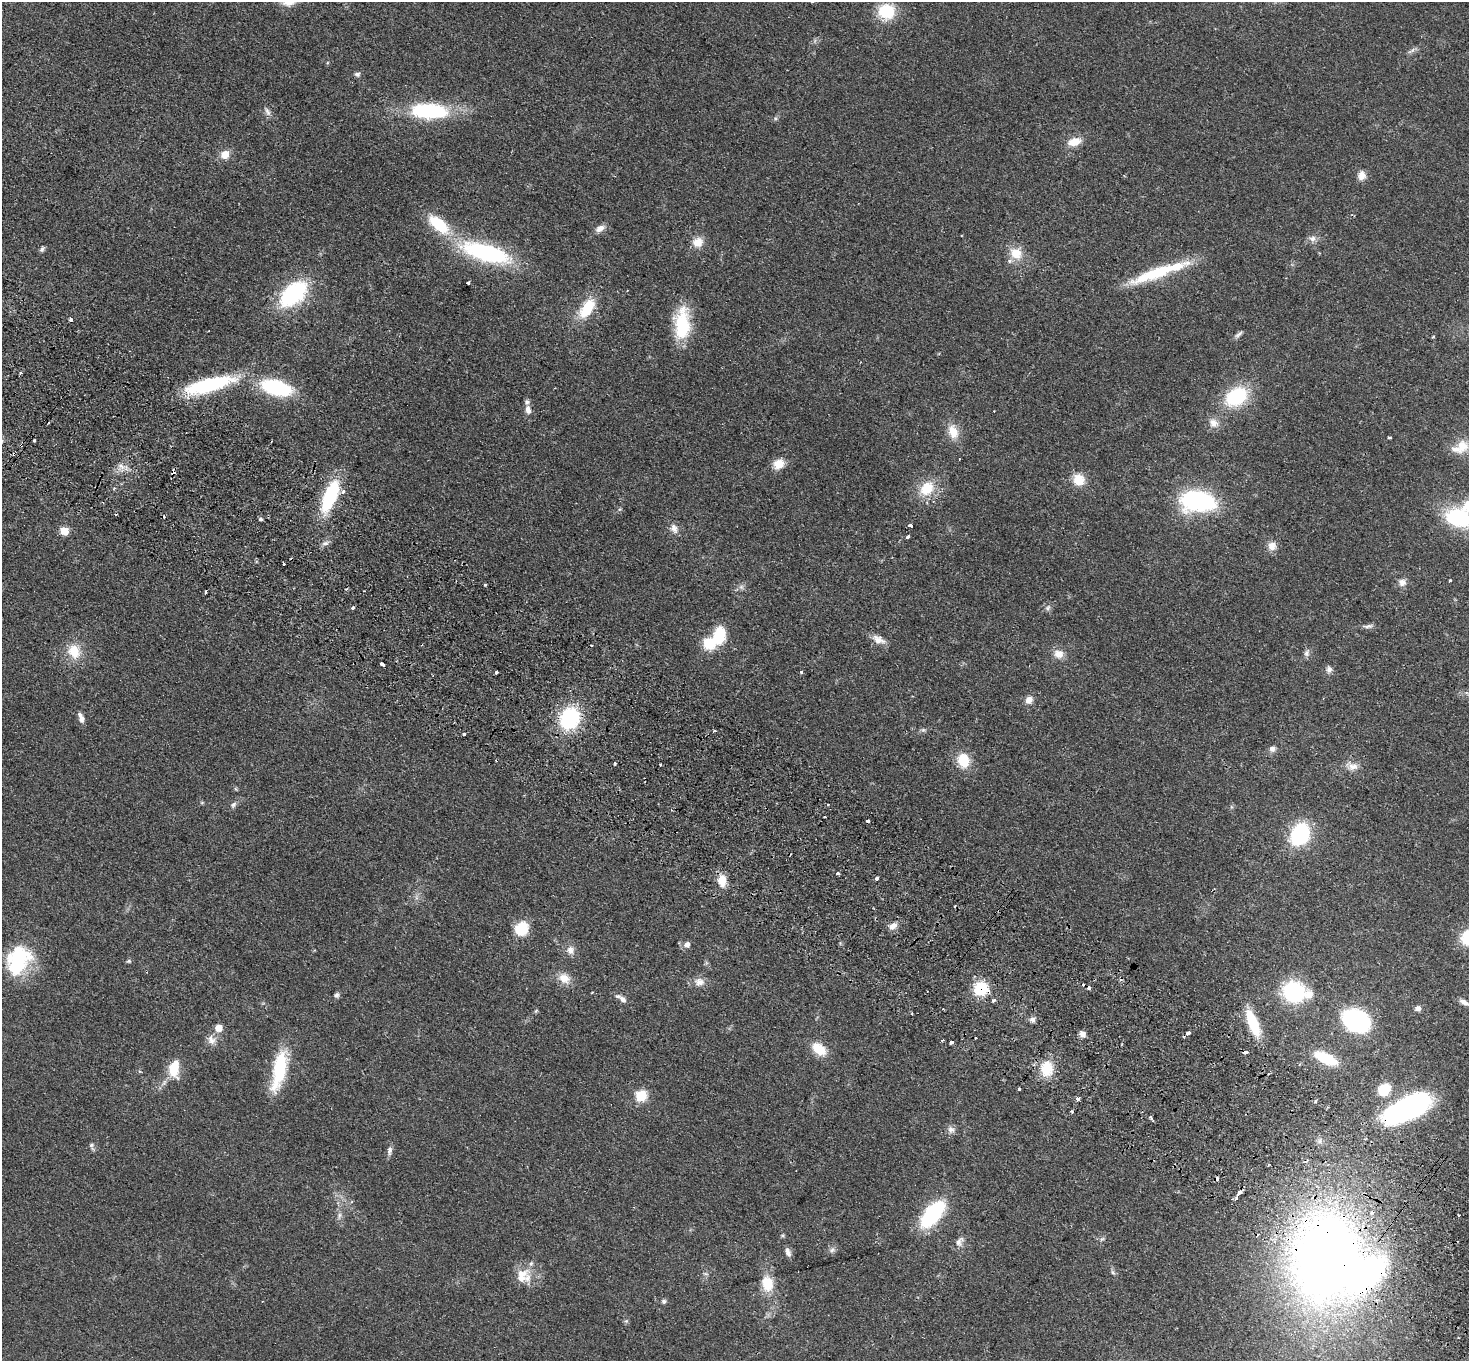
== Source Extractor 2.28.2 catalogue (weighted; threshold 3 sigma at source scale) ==
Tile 6 of 4 x 4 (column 2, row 2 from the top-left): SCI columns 1503-2969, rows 2918-4276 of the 5938 x 5974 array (HDU 1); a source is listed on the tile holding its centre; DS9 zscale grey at full resolution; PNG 1471 x 1363 px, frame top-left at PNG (2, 2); no overlay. Shown black and unused: <1% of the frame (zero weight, under 2 of 3 exposures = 3% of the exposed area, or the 3 px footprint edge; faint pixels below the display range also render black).
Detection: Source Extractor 2.28.2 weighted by HDU 2 'WHT'; one run over the whole footprint, this tile lists its part. Background 0.0594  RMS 0.007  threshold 0.0316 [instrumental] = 3 sigma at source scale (4.5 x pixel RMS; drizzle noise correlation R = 1.50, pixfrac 1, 0.05/0.05 arcsec/px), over >= 5 px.
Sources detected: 167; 3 inside a brighter object's white glare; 13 cosmic-ray / hot-pixel residue — not listed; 7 inside a brighter listed object's ellipse — not listed separately; the other 144 listed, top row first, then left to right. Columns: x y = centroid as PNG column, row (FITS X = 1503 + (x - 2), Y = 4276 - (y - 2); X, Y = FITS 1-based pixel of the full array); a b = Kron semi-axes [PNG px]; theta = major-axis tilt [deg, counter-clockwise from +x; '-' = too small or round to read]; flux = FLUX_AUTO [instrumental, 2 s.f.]
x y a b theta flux
886 11 18 17 - 26
1411 51 14 3 34 1.9
357 74 7 6 - 1.9
267 111 14 6 -61 2.8
428 111 40 16 -2 68
775 118 6 4 -46 1
1074 142 16 9 16 10
225 154 10 9 - 7.9
1362 175 11 9 82 5.4
439 224 29 13 -41 30
600 228 13 8 29 4.2
1312 238 9 8 - 3.4
698 242 14 12 23 7.9
42 249 8 5 58 1.7
486 253 51 17 -17 93
1016 253 17 15 -45 12
1155 273 71 13 20 40
468 283 3 3 - 3.4
293 294 30 17 42 71
587 308 28 14 56 21
70 320 4 3 - 1.8
682 323 36 17 88 36
1238 334 13 5 33 2.1
20 373 4 3 - 0.8
209 385 63 16 14 61
276 387 25 11 -14 73
1236 397 23 17 32 46
528 410 12 7 -77 3.9
1213 423 14 11 -40 5.8
953 432 18 12 -73 11
1389 437 3 3 - 1.2
34 441 3 3 - 1.2
21 445 4 4 - 1.4
1462 446 18 15 71 12
779 464 13 11 38 8.5
121 466 10 7 -31 4
1079 480 14 13 - 12
927 488 19 15 49 19
330 496 30 11 67 57
1198 501 25 15 -5 120
620 509 6 4 70 0.93
1458 518 27 18 -14 58
261 519 5 4 - 1.1
910 526 4 3 - 6.6
674 528 14 10 -63 4.6
64 531 5 5 - 23
907 537 4 3 - 4.3
325 543 8 6 19 2.2
1272 546 11 11 - 5.6
283 564 3 2 - 0.89
1450 581 4 3 - 0.78
1402 582 10 10 - 4
485 585 3 3 - 1.2
741 587 7 6 - 1.9
205 592 4 2 - 1.3
353 608 3 3 - 3.7
1048 608 9 5 73 1.9
1368 626 15 5 6 2.4
719 635 19 13 81 20
878 639 19 10 -25 6.2
709 643 6 6 - 58
74 651 21 17 -66 15
1307 653 11 7 70 2.7
1059 654 13 11 -27 6.7
382 664 4 3 - 8.7
1329 669 9 8 - 2.8
496 672 4 3 - 3.1
801 672 3 3 - 1.3
1029 700 10 9 - 4.5
81 718 14 6 -71 3.6
570 718 20 17 62 60
923 730 7 5 -19 1.4
714 731 3 3 - 1.1
464 734 3 3 - 2.1
1272 749 8 7 - 3.1
963 760 11 9 -76 24
615 763 3 3 - 0.74
661 765 3 3 - 3.1
1353 766 14 9 10 5.7
236 789 6 4 -71 0.81
828 804 3 2 - 0.58
233 805 10 7 50 2.3
824 817 2 2 - 0.64
868 821 3 3 - 23
1300 834 17 13 61 74
838 873 4 3 - 2
877 878 3 3 - 3.3
722 880 12 8 -87 12
893 926 11 7 36 4.6
522 928 16 13 65 19
687 944 7 6 - 3.2
570 950 12 11 - 4.8
18 960 33 24 64 52
129 961 6 5 - 1.2
564 978 16 12 -33 8.7
699 982 14 11 -6 5.6
981 988 13 12 - 29
592 992 4 2 - 0.51
1294 992 17 16 - 70
336 995 7 6 - 1.9
623 999 11 7 -42 3.6
994 1000 4 3 - 1.9
1464 1002 14 6 -30 4.4
1418 1008 7 6 - 2.8
536 1011 6 4 45 0.89
1032 1019 8 7 - 2.7
1356 1020 17 13 -27 160
1253 1023 27 9 -68 32
218 1028 5 5 - 12
1188 1033 5 3 - 5.2
1082 1034 8 6 -31 3.4
211 1040 13 10 -64 5.1
951 1042 4 3 - 4.5
819 1049 18 11 -39 14
1325 1058 22 9 -25 30
174 1068 20 11 85 18
1047 1069 18 13 86 19
279 1070 46 14 78 42
1019 1089 3 3 - 5.3
1384 1090 10 8 45 23
641 1096 6 6 - 54
1078 1099 5 3 - 3
1315 1101 3 3 - 2
1072 1111 3 3 - 1.6
1399 1111 38 19 39 81
1151 1118 7 4 -62 1.1
951 1130 10 9 - 3.3
91 1145 7 6 - 1.8
389 1151 14 6 82 2.9
1239 1192 5 3 - 7.6
1236 1198 4 2 - 2.4
932 1214 24 12 50 77
339 1216 11 4 81 2.2
1102 1239 8 4 36 1.2
959 1242 15 9 61 4.3
832 1250 9 7 32 2.3
788 1252 11 6 -72 3.2
1326 1256 88 64 84 700
1113 1273 7 4 -20 1.1
706 1274 6 4 -18 1.1
521 1276 24 17 48 13
767 1283 17 12 -80 17
664 1301 6 6 - 1.5
626 1321 5 5 - 1.1
Overlapping masked pixels (flux is a lower limit): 6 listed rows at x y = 21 445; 981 988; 1253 1023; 1188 1033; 1399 1111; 1326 1256
Isophote crosses this tile's border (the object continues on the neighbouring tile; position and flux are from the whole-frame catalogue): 3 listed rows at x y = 1458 518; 1464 1002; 1326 1256